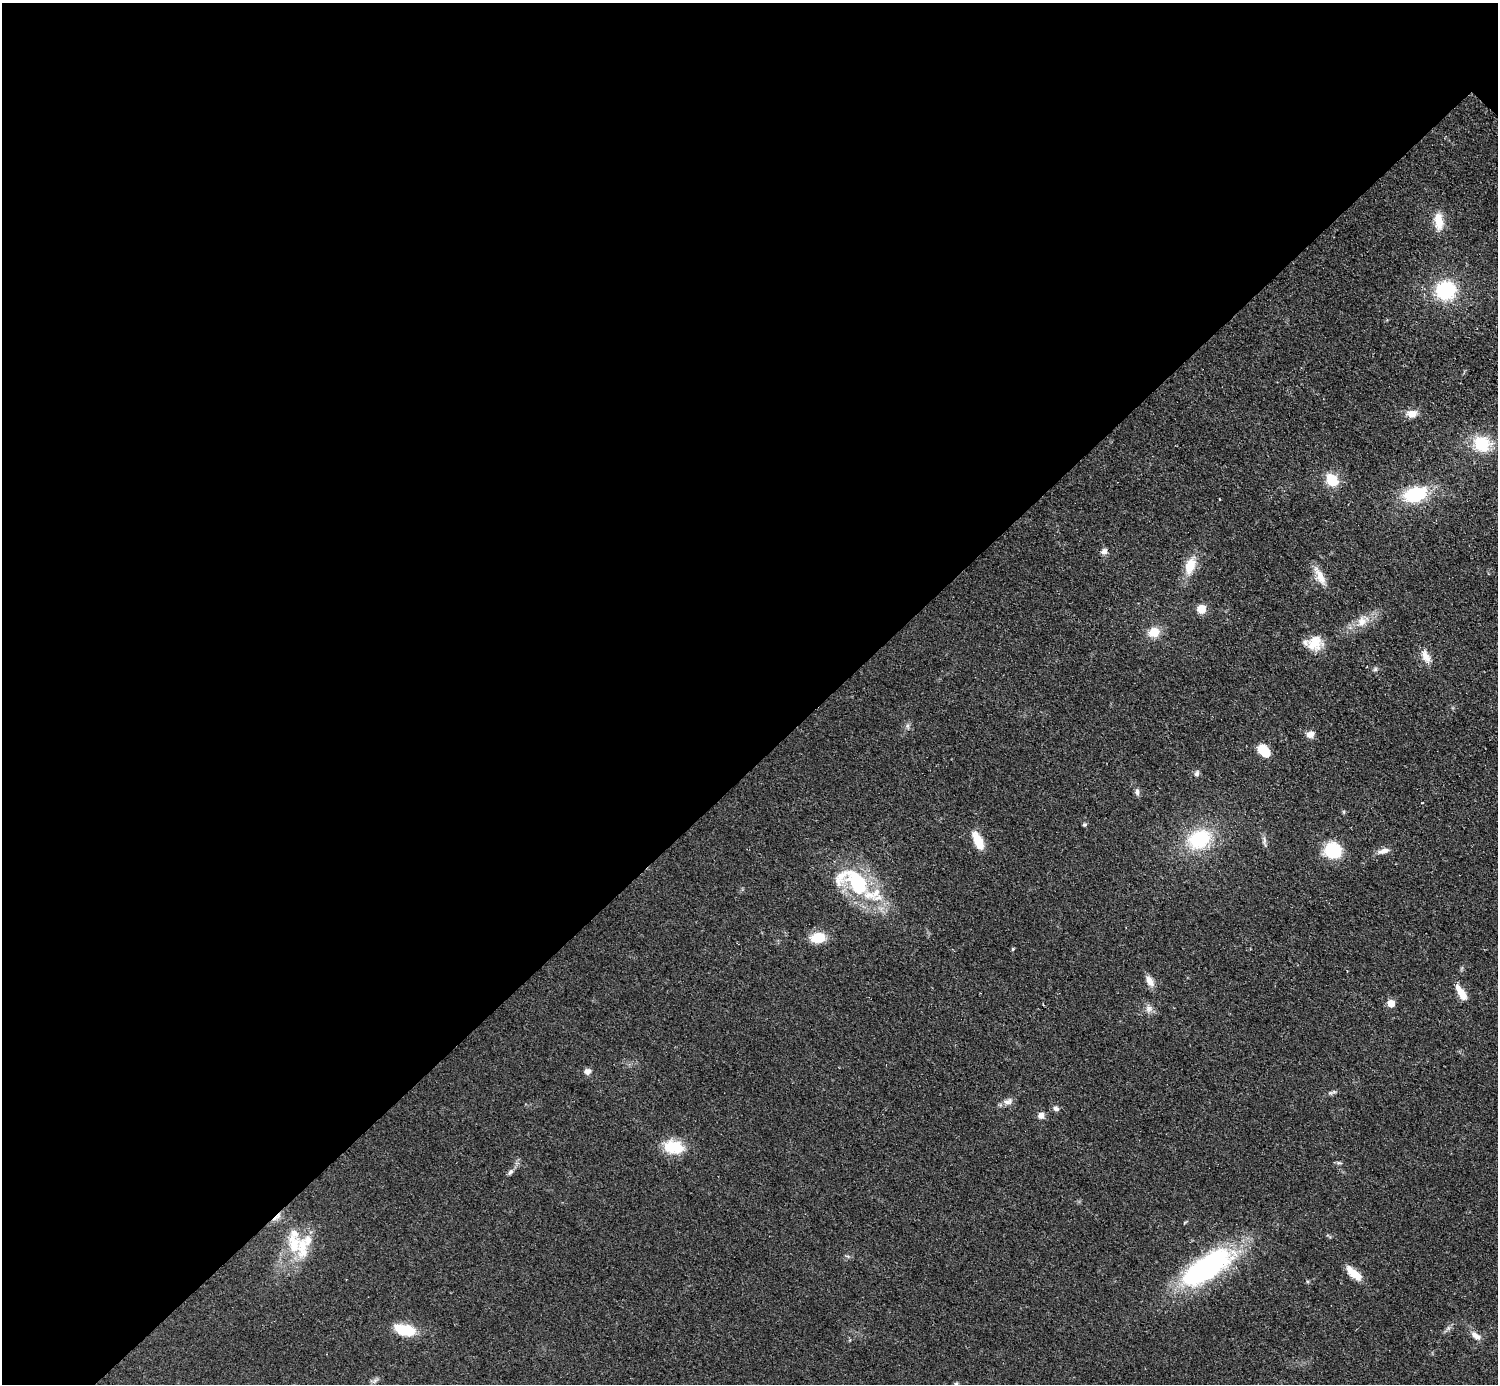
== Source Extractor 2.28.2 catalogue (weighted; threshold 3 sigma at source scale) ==
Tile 5 of 4 x 4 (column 1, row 2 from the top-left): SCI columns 7-1502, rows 3073-4454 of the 5992 x 5992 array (HDU 1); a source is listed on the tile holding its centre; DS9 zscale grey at full resolution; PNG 1500 x 1386 px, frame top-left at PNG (2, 3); no overlay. Shown black and unused: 55% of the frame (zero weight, under 2 of 3 exposures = <1% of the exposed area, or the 3 px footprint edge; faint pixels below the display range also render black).
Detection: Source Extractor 2.28.2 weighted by HDU 2 'WHT'; one run over the whole footprint, this tile lists its part. Background 0.0555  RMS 0.0074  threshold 0.0333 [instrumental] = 3 sigma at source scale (4.5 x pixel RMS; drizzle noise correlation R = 1.50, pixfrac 1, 0.05/0.05 arcsec/px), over >= 5 px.
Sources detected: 55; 6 inside a brighter listed object's ellipse — not listed separately; the other 49 listed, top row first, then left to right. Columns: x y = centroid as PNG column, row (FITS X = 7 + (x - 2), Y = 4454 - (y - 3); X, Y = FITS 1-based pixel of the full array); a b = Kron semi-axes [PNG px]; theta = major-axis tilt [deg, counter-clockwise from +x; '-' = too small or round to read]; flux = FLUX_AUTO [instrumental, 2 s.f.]
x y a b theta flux
1439 221 21 10 -83 14
1445 291 17 16 - 57
1412 414 12 9 4 7
1482 444 22 20 -24 28
1332 480 12 9 -52 21
1415 495 22 15 9 42
1219 499 3 2 - 0.6
1104 551 8 7 - 3.5
1190 566 24 12 71 16
1320 576 26 9 -63 9.4
1201 609 10 10 - 7.8
1362 621 15 12 64 8.6
1154 632 12 10 17 13
1314 643 18 16 26 15
1426 657 17 9 -65 7
1375 669 6 5 - 1.4
1310 734 8 7 - 5.4
1263 750 16 10 -46 12
1197 773 8 6 65 2.1
1137 792 8 7 - 2.6
1084 825 5 5 - 1.2
1199 839 22 17 24 53
978 841 19 8 -65 17
1264 841 15 5 -84 2.5
1333 850 17 16 - 32
1383 851 16 7 17 4.9
857 883 40 23 -55 63
818 938 14 9 3 20
1013 949 4 3 - 0.94
1150 981 14 8 -61 5.8
1461 993 20 7 -58 11
1391 1003 5 5 - 15
1148 1008 10 9 - 4
587 1071 9 7 10 3.4
1334 1092 8 4 1 1.6
1008 1101 14 8 20 4.3
1056 1108 8 6 -24 2.5
1041 1115 7 7 - 4.1
674 1147 26 16 -11 22
1339 1163 8 4 -8 1.3
510 1172 10 6 56 2.2
277 1217 16 4 44 3.9
294 1244 27 18 80 26
1206 1268 59 22 33 160
1354 1273 20 8 -40 12
404 1330 21 10 -14 28
1476 1336 16 7 -35 5.5
375 1381 13 4 35 2.4
956 1384 6 4 1 0.99
Overlapping masked pixels (flux is a lower limit): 1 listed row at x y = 277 1217